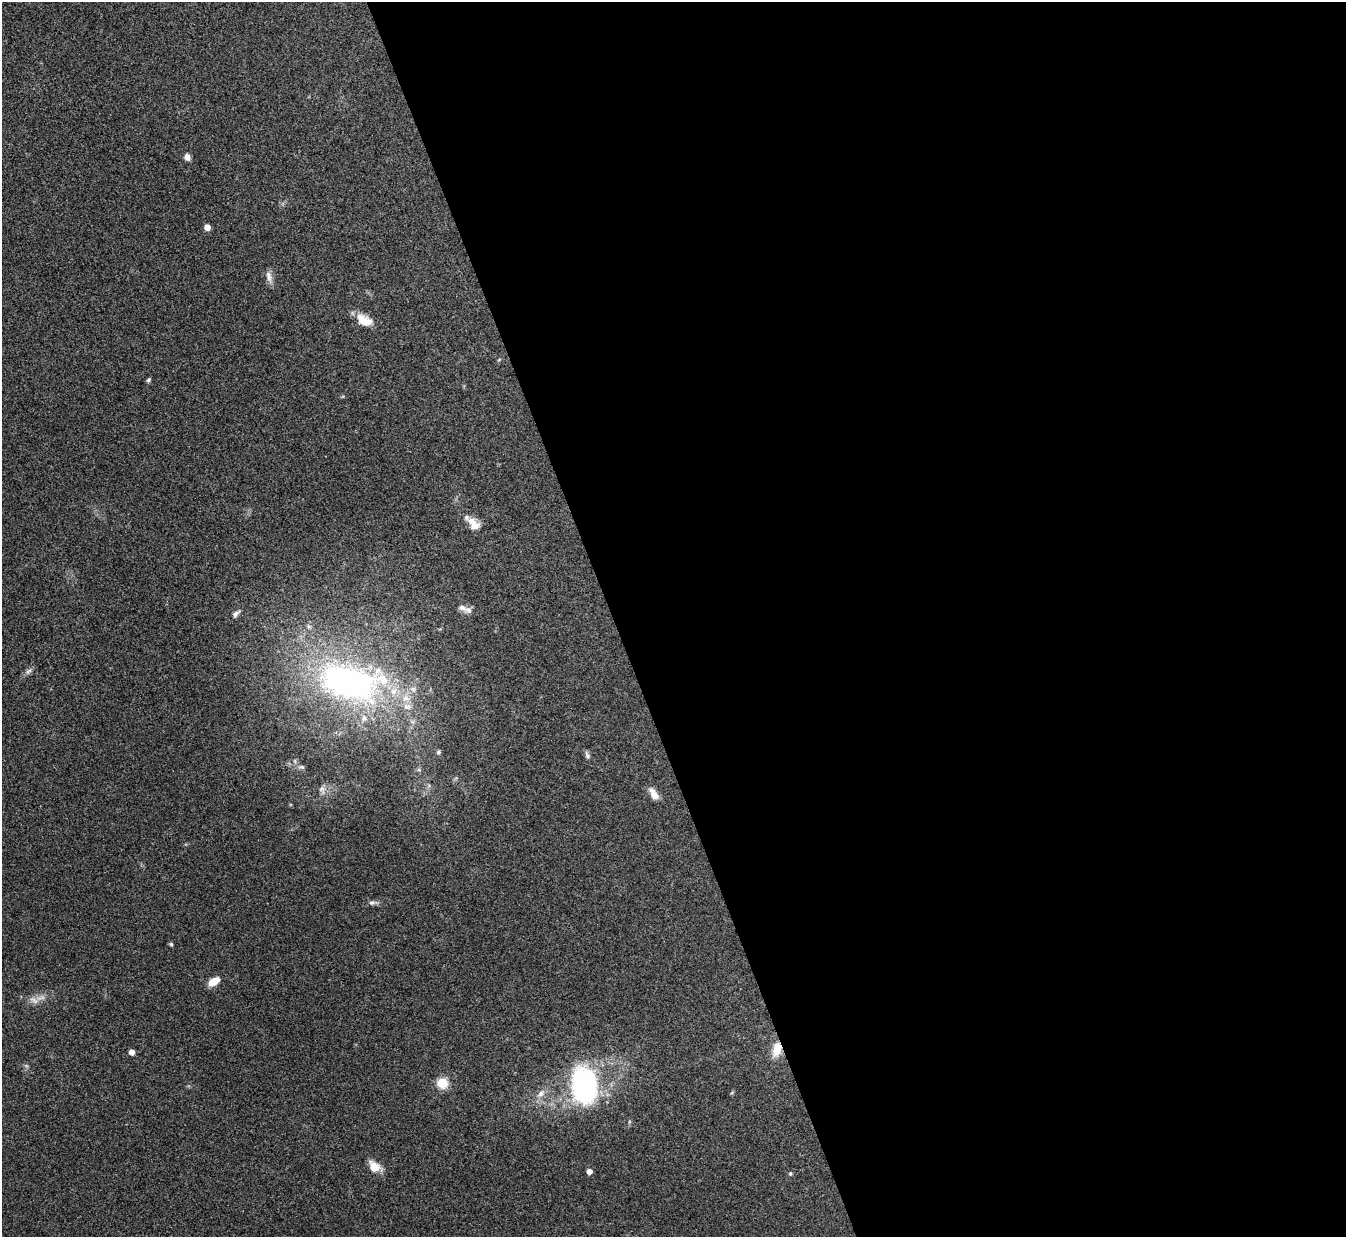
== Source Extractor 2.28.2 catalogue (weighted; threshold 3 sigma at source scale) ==
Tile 8 of 4 x 4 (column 4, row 2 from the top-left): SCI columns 4034-5377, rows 2620-3854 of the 5378 x 5365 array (HDU 1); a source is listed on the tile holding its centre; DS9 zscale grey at full resolution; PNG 1348 x 1239 px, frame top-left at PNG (2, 2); no overlay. Shown black and unused: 55% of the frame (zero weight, under 3 of 4 exposures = <1% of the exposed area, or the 3 px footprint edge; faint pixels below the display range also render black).
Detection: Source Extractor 2.28.2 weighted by HDU 2 'WHT'; one run over the whole footprint, this tile lists its part. Background 0.15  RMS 0.0071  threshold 0.0321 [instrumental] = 3 sigma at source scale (4.5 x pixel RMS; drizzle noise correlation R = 1.50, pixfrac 1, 0.05/0.05 arcsec/px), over >= 5 px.
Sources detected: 33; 1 too faint to see at this stretch — not listed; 4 inside a brighter listed object's ellipse — not listed separately; the other 28 listed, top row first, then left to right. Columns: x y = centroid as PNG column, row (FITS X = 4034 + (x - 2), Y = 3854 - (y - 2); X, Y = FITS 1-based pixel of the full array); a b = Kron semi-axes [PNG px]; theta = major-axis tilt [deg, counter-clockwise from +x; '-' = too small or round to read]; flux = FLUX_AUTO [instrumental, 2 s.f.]
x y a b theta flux
187 157 8 6 -68 3.2
207 227 5 4 - 7.1
269 276 16 8 -76 4
364 320 20 11 -26 11
148 380 7 4 50 1.1
472 521 21 9 -31 7.4
468 610 11 9 -24 3.4
236 614 12 5 45 2.6
308 626 7 4 -71 1.3
28 671 11 6 41 2.3
349 682 75 37 -10 230
438 752 6 5 - 1.4
587 755 10 6 -72 2
301 767 9 5 -7 1.7
322 789 8 8 - 2.7
654 794 17 7 -54 5.9
372 903 10 5 4 2.2
171 944 5 5 - 0.99
213 982 12 6 32 10
34 1000 12 5 -45 2.7
777 1049 18 10 75 11
132 1052 5 5 - 3.7
442 1083 12 11 - 11
584 1085 28 19 -83 140
541 1093 12 7 53 4.4
374 1166 15 11 -51 8.9
589 1171 5 4 - 3.9
790 1173 6 4 69 0.91
Overlapping masked pixels (flux is a lower limit): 1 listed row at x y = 777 1049